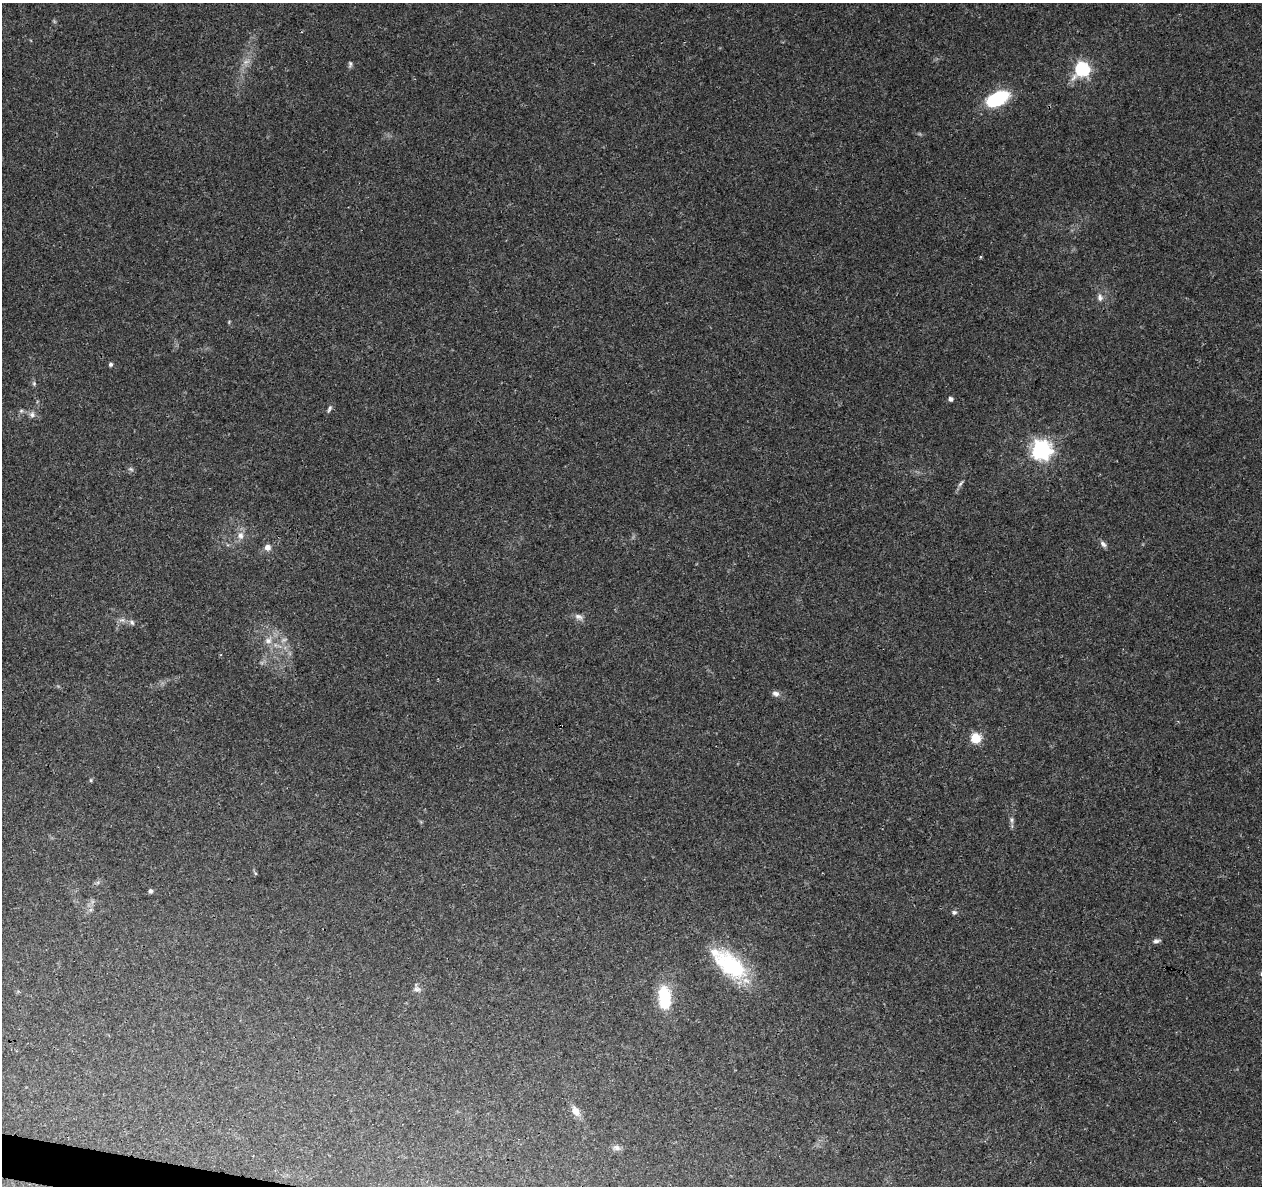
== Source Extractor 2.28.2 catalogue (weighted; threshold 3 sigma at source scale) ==
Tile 7 of 4 x 4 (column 3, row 2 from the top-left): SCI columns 2523-3782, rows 2592-3775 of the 5053 x 5244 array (HDU 1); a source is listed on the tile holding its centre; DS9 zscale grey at full resolution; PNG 1264 x 1188 px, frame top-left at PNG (2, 3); no overlay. Shown black and unused: <1% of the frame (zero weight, under 3 of 4 exposures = <1% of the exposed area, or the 3 px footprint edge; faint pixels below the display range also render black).
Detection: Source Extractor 2.28.2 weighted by HDU 2 'WHT'; one run over the whole footprint, this tile lists its part. Background 0.0901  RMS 0.0035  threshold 0.0156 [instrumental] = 3 sigma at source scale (4.5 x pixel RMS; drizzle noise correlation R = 1.50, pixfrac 1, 0.0396/0.0396 arcsec/px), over >= 5 px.
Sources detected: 36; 2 too faint to see at this stretch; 1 inside a brighter object's white glare — not listed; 1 inside a brighter listed object's ellipse — not listed separately; the other 32 listed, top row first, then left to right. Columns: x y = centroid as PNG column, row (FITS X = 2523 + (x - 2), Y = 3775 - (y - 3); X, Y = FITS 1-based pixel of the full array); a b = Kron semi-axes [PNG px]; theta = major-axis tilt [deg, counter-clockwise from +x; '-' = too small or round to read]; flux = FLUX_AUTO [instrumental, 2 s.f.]
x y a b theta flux
350 64 9 5 87 0.74
1082 69 7 6 - 64
997 99 23 12 25 21
1100 298 9 8 - 1.5
110 364 5 4 - 0.84
34 383 5 5 - 0.55
951 399 4 4 - 1.2
329 409 12 4 65 0.84
21 411 6 5 - 0.63
32 414 8 8 - 1.3
1041 450 7 7 - 180
131 469 8 5 -25 0.71
960 483 11 4 52 0.88
240 535 10 9 - 2.2
1103 544 10 6 -46 1.2
268 547 8 8 - 1.8
578 617 13 7 -29 1.6
132 622 8 5 -63 0.8
268 641 10 9 - 2.3
221 655 4 3 - 0.36
775 693 9 7 -26 1.4
976 738 5 5 - 23
91 780 5 4 - 0.45
1012 820 8 6 -80 0.92
150 891 5 4 - 0.99
954 912 6 6 - 0.78
1156 941 10 4 7 0.94
730 965 47 24 -39 29
417 989 10 7 -10 1.3
665 997 24 14 -78 14
576 1111 14 8 -59 2.8
617 1148 9 7 -44 1.3